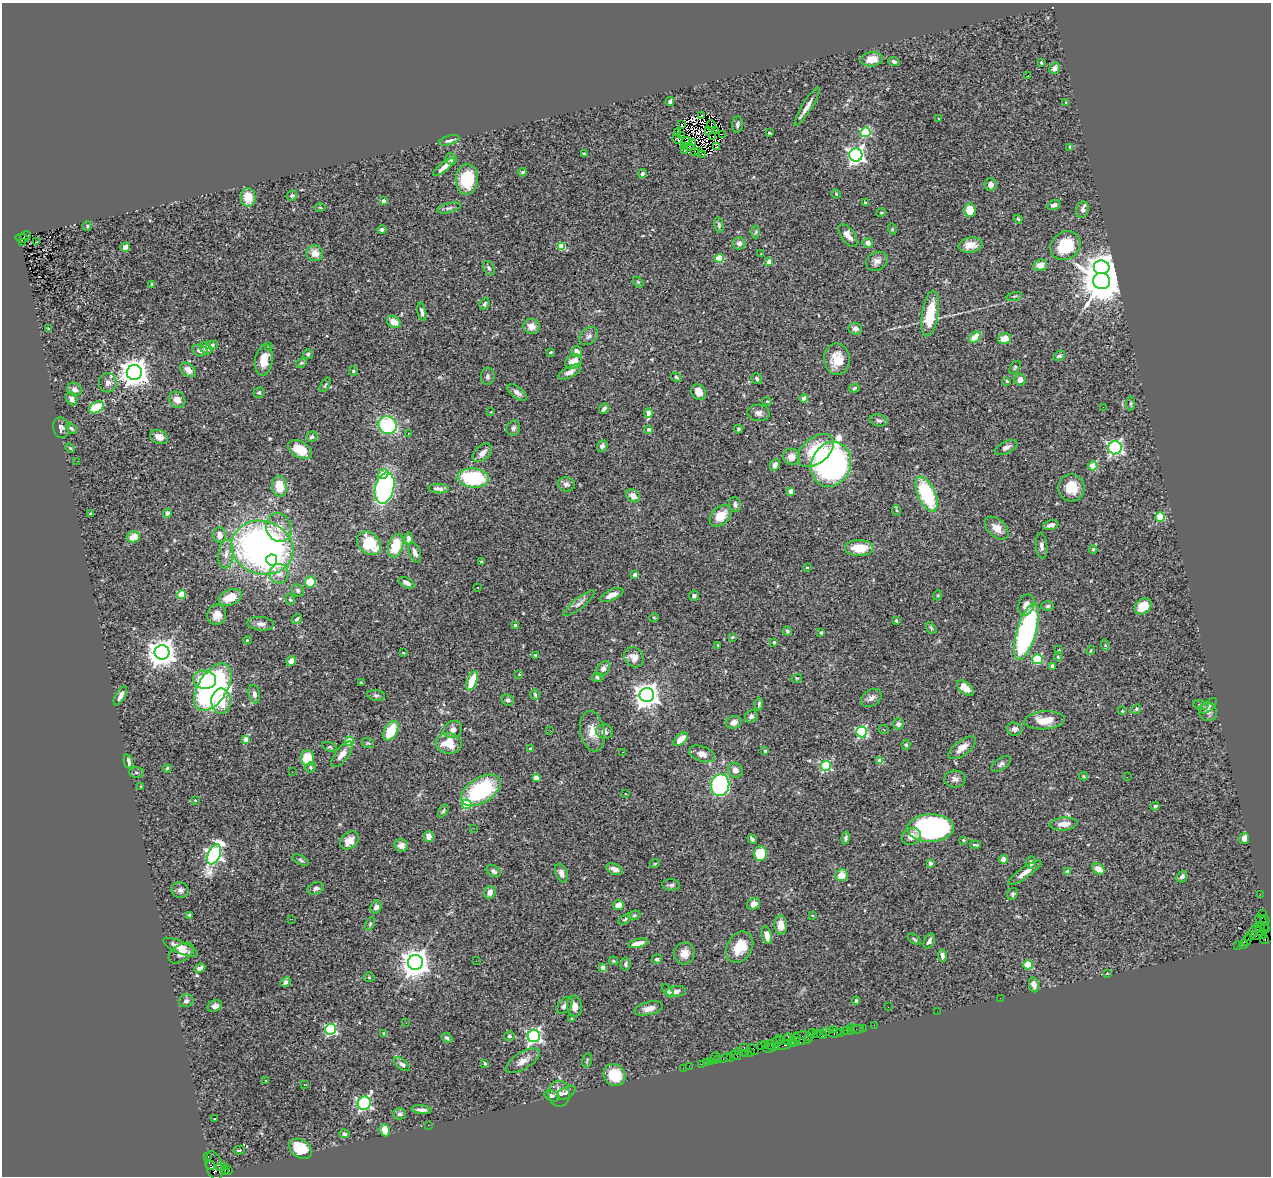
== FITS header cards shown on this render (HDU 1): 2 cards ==
NAXIS1  =                 1269
NAXIS2  =                 1174

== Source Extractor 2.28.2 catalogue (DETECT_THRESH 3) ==
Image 1269 x 1174 px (HDU 1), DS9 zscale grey, 1 PNG px = 1 image px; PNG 1273 x 1178 px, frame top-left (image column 1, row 1174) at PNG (2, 3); each listed source drawn as its Kron ellipse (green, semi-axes under 4 px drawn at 4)
Background 1.01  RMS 0.062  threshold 0.186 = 3 sigma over >= 5 px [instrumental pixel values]
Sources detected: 464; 5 with non-positive FLUX_AUTO (blend fragments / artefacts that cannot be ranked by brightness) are neither listed nor drawn; the other 459 listed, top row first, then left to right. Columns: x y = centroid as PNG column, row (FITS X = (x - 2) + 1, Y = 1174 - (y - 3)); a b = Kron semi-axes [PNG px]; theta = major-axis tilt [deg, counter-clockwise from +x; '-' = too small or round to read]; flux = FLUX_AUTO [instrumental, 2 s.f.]
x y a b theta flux
872 59 11 7 6 49
894 62 6 4 -23 10
1041 63 3 2 - 4
1055 68 6 5 - 23
1028 75 3 2 - 29
670 101 4 3 - 11
1066 102 2 2 - 3.3
807 107 22 5 58 27
702 115 3 2 - 5
939 119 3 2 - 4.3
682 124 3 2 - 3.6
737 124 8 5 85 10
711 126 5 2 - 4.5
716 130 3 2 - 7.2
709 131 4 3 - 4
678 132 3 2 - 5.6
865 132 5 5 - 310
769 133 3 2 - 3.8
722 134 2 2 - 3
681 136 3 2 - 2.4
713 137 3 2 - 7
678 139 5 3 - 5.2
449 140 10 4 16 15
686 141 5 2 - 3.4
693 143 3 2 - 4.3
685 147 3 2 - 6.2
690 147 3 2 - 3.2
716 147 3 3 - 10
1070 147 3 3 - 15
684 150 3 2 - 3.5
695 152 2 2 - 4.3
699 152 3 2 - 3.4
584 154 4 3 - 9.5
703 154 3 2 - 4.6
856 155 6 6 - 1500
451 159 6 5 - 11
444 167 13 4 39 30
523 172 4 3 - 5.8
642 174 5 4 - 7
467 179 15 11 86 160
991 185 6 6 - 23
836 194 5 4 - 3.9
292 196 5 5 - 6.2
248 198 9 7 -87 70
383 201 4 3 - 23
865 203 4 3 - 5.9
1054 205 7 4 17 14
320 207 5 3 - 4.2
449 208 12 5 14 13
1082 209 8 6 80 16
970 210 7 5 90 75
881 213 5 3 - 3.6
1018 219 4 3 - 3.9
719 225 8 4 -77 7.5
87 226 4 4 - 5.8
892 229 6 3 -73 4.1
382 230 4 4 - 10
756 232 6 4 87 6.8
848 235 13 6 -54 30
25 236 5 3 - 510
22 238 7 3 -7 210
22 242 3 2 - 320
37 242 3 2 - 7.3
739 243 6 6 - 19
868 243 5 5 - 19
970 245 12 7 9 44
561 246 4 4 - 82
1065 246 16 13 38 170
125 247 5 4 - 27
315 253 8 8 - 42
761 254 3 3 - 3
720 258 4 4 - 170
877 261 11 9 29 23
769 262 4 4 - 33
1040 265 7 5 16 32
1102 267 8 7 - 3000
489 268 8 5 -59 8.8
1101 281 8 8 - 16000
638 282 6 4 -45 5
152 284 3 3 - 4.9
1014 296 8 3 13 5.2
485 304 6 4 67 8.4
422 312 9 4 -78 13
930 314 23 8 82 160
394 322 7 5 -32 44
531 326 8 7 - 34
48 328 3 2 - 2.7
855 329 7 6 - 15
589 336 11 7 41 15
975 337 6 4 47 78
1004 338 6 5 - 52
212 345 6 4 11 6.9
269 346 4 3 - 3.5
206 348 6 5 - 31
200 351 8 5 -16 15
550 352 3 3 - 5.5
577 352 5 5 - 28
308 354 5 5 - 6.5
1059 356 6 4 27 9.4
837 359 16 13 -87 81
264 360 15 9 83 56
573 362 9 6 27 52
301 363 6 4 26 5.8
1015 367 7 3 55 5
188 370 8 6 -38 29
353 371 5 4 - 4.7
570 372 12 5 28 22
134 373 7 7 - 5400
488 376 8 7 - 11
676 377 5 4 - 5.4
757 379 6 5 - 7.9
1020 380 6 5 - 30
1007 381 4 3 - 4.8
108 383 9 9 - 21
325 385 8 3 58 5.9
854 388 5 4 - 7.1
74 389 7 6 - 21
699 392 8 6 -59 35
259 393 5 5 - 6.4
517 393 11 5 -37 15
72 399 7 5 -67 18
804 399 4 4 - 53
177 400 9 7 -45 30
767 401 5 4 - 4.5
1131 403 7 4 84 6.4
96 407 8 5 29 120
1103 407 2 2 - 6.8
604 408 6 4 50 11
491 412 3 3 - 3.1
648 413 5 4 - 48
758 413 11 8 -4 19
879 420 9 6 -14 10
388 425 9 8 - 340
61 428 10 8 -75 16
71 428 6 4 -45 6.6
513 428 8 6 61 12
648 429 4 4 - 14
738 429 4 3 - 6
408 433 3 2 - 5.3
159 437 9 7 -22 27
312 437 6 5 - 11
602 446 6 5 - 11
1006 447 12 6 26 16
70 448 5 4 - 4.7
1115 448 7 6 - 850
300 450 13 8 -30 71
816 451 21 13 40 160
482 453 11 7 43 25
791 457 8 8 - 30
77 461 2 2 - 5.4
831 464 23 19 67 1300
775 465 6 4 63 25
1093 466 4 4 - 140
383 474 5 4 - 76
473 478 15 9 -4 280
566 484 8 7 - 19
279 486 10 7 -84 83
385 488 16 9 76 780
1071 488 14 13 - 77
439 489 10 4 -4 19
791 491 4 3 - 35
927 494 19 8 -65 320
633 496 7 5 -37 30
735 505 7 6 - 11
896 510 5 3 - 5.1
167 513 4 4 - 9.7
90 514 3 2 - 4.8
721 516 12 8 43 67
1160 517 4 4 - 190
1051 525 8 5 16 18
279 528 14 12 -64 52
997 528 14 8 -42 40
220 535 8 6 -88 30
133 537 6 5 - 59
408 538 6 4 90 14
369 543 13 10 -44 170
396 546 12 7 73 120
1042 546 13 5 -84 15
262 548 31 26 -17 1900
859 548 14 8 0 89
1093 549 4 3 - 4.4
415 552 10 5 -69 19
226 554 14 7 85 28
272 560 5 5 - 450
481 562 4 3 - 4.8
807 567 3 2 - 2.7
279 574 10 9 - 32
635 575 4 4 - 36
310 582 5 5 - 95
407 583 8 5 -27 19
478 587 2 2 - 3.9
298 591 7 5 -60 8.2
182 595 4 4 - 140
612 595 12 5 24 29
938 595 5 3 - 3.7
694 596 5 5 - 9
230 597 12 7 23 74
290 600 5 4 - 5.4
579 603 19 5 38 20
1026 605 11 8 70 29
1048 606 6 5 - 8.3
1143 606 9 7 44 72
217 615 10 9 - 45
654 618 5 3 - 3.5
297 619 6 4 43 6.9
896 621 3 2 - 4.3
261 624 13 6 -6 23
516 626 4 4 - 19
931 628 7 3 -53 4.9
787 631 4 4 - 7.8
821 632 3 3 - 5.9
1026 632 29 9 73 820
732 637 4 3 - 4.7
247 640 4 3 - 4.2
774 642 4 3 - 4.4
1105 645 6 3 -73 4.3
718 646 4 3 - 2.8
1059 650 2 2 - 2.7
1091 650 5 3 - 4.1
162 652 7 7 - 5200
403 653 4 3 - 2.9
536 656 4 4 - 8.3
634 657 10 9 - 32
1058 657 5 4 - 6.4
1037 659 5 5 - 260
291 661 5 4 - 39
1052 666 4 3 - 8.1
603 669 8 6 53 20
519 674 3 3 - 4.8
597 677 5 4 - 8.6
797 678 5 3 - 3.9
205 680 11 9 -5 140
472 681 10 5 69 110
361 683 3 2 - 4.4
213 687 26 14 58 1100
965 688 10 5 -39 42
254 694 9 5 -78 16
535 694 5 4 - 4.7
376 695 9 5 -12 9.7
647 695 7 7 - 3900
120 696 10 5 61 20
871 698 11 8 33 21
508 700 6 5 - 10
221 701 12 9 -88 99
759 704 6 4 82 8.1
1201 705 8 5 -10 7.8
1209 706 10 5 40 11
1136 709 5 4 - 6.3
1122 711 4 3 - 3.8
1208 712 10 9 - 18
751 716 7 5 44 12
1045 720 20 9 3 75
734 722 7 6 - 23
898 724 5 5 - 14
1015 729 8 6 -4 16
453 730 9 8 - 18
550 730 3 2 - 5.5
884 730 5 3 - 4.1
391 731 11 6 60 110
592 731 20 12 -80 55
604 732 8 7 - 21
862 732 5 5 - 430
681 739 8 5 43 53
246 740 4 4 - 42
349 741 4 4 - 170
368 743 6 5 - 5.9
449 743 13 10 -6 97
906 745 5 4 - 6.4
330 747 8 4 -17 7.3
962 748 16 7 37 37
530 749 3 3 - 6.4
765 751 4 3 - 6.1
623 752 3 2 - 4.3
342 754 15 6 52 31
702 754 13 7 -20 26
307 758 8 7 - 140
128 761 7 4 -77 19
880 761 4 4 - 60
1001 764 11 6 35 13
826 766 5 5 - 350
310 767 5 5 - 6.1
167 768 4 3 - 4.5
735 770 7 7 - 19
136 772 7 5 0 8.1
292 772 2 2 - 5.7
1084 776 4 3 - 4.5
1127 777 2 2 - 62
536 778 4 4 - 43
955 779 10 8 -2 16
720 785 11 9 77 670
141 786 3 2 - 3
481 790 22 12 32 370
625 794 3 2 - 2.3
195 800 3 2 - 3.6
467 804 5 4 - 190
1155 806 4 3 - 6.6
443 811 7 4 59 6.9
1063 824 14 6 5 33
474 828 2 2 - 6
930 828 23 14 1 930
429 836 6 5 - 35
911 836 10 8 29 29
846 838 6 4 79 9.3
752 839 5 4 - 7.2
1244 839 6 5 - 23
349 840 10 7 39 43
963 840 3 3 - 3.7
401 845 7 6 - 29
975 845 5 2 - 5
214 854 10 6 66 1300
760 854 7 6 - 120
1003 859 4 4 - 42
301 860 9 4 -26 7.8
655 863 5 3 - 3.4
930 863 4 3 - 18
1031 863 6 5 - 14
614 869 9 5 -23 19
1098 869 6 5 - 37
494 871 7 5 -34 10
1068 872 4 4 - 25
561 873 10 6 -69 17
1025 873 20 5 35 27
841 875 6 6 - 51
1182 877 6 5 - 11
671 885 9 5 -6 11
316 888 8 5 19 12
180 890 8 8 - 14
490 892 6 5 - 24
1012 894 6 5 - 7.1
1260 894 2 2 - 35
753 904 7 5 34 26
618 905 5 5 - 37
376 907 7 5 64 20
1263 914 3 2 - 60
189 915 4 4 - 4.8
634 915 6 4 20 6
812 915 3 3 - 17
292 919 2 2 - 3.7
625 919 8 4 32 6.9
1265 920 5 3 - 150
1262 922 9 5 -58 460
370 924 7 4 65 6.4
781 925 9 6 -88 40
1260 927 6 3 60 410
1265 928 4 2 - 67
1253 932 12 4 50 890
1261 933 7 3 -54 290
767 935 9 5 -78 33
1257 935 6 3 6 300
914 939 7 3 -36 5.1
1264 939 5 2 - 45
1247 940 6 3 63 100
929 941 8 4 62 13
638 943 10 4 12 40
1244 944 4 2 - 87
1238 946 3 2 - 56
181 947 18 6 -25 42
740 947 17 12 57 89
181 953 14 8 34 37
684 953 11 10 - 39
942 955 6 4 -79 13
657 959 5 4 - 6.5
476 961 2 2 - 4.7
613 961 5 4 - 5.2
415 963 7 7 - 5400
626 964 6 5 - 8.3
1028 965 4 4 - 160
200 968 6 4 27 17
603 968 4 4 - 18
1108 974 3 2 - 7.3
369 977 5 5 - 4.8
285 982 5 4 - 15
1034 985 7 5 -79 18
668 991 7 4 -53 8.5
676 991 10 5 7 19
1000 998 2 2 - 18
186 1001 7 6 - 14
856 1001 4 3 - 5.7
564 1005 10 6 47 19
215 1006 7 5 22 20
574 1006 10 7 -84 26
888 1007 2 2 - 2.2
649 1008 14 6 14 29
937 1011 2 2 - 40
571 1019 4 3 - 4
406 1023 2 2 - 2.9
874 1025 2 2 - 36
851 1027 2 2 - 220
863 1028 2 2 - 65
331 1029 5 5 - 410
833 1029 3 2 - 100
858 1029 6 2 0 78
846 1031 3 2 - 100
850 1031 3 2 - 140
826 1032 4 3 - 370
841 1032 3 2 - 60
384 1033 4 3 - 5.1
816 1033 2 2 - 90
835 1033 6 3 20 160
822 1034 5 3 - 260
810 1035 7 3 53 150
509 1036 5 5 - 14
534 1036 6 6 - 1100
796 1037 5 3 - 240
447 1038 6 4 -43 10
803 1038 10 6 3 1100
787 1039 6 2 72 210
808 1039 4 2 - 110
780 1040 5 3 - 490
777 1041 5 2 - 260
796 1041 4 3 - 170
792 1042 5 3 - 230
765 1044 2 2 - 54
771 1045 5 2 - 180
785 1045 7 3 15 350
761 1046 2 2 - 390
744 1047 3 2 - 190
776 1047 4 2 - 55
769 1048 7 3 3 330
753 1049 6 4 -48 230
739 1052 2 2 - 91
751 1052 4 2 - 94
746 1054 3 2 - 120
736 1055 6 4 -29 290
730 1057 3 2 - 94
715 1058 6 2 74 43
725 1058 5 3 - 170
587 1060 7 5 74 6.9
719 1060 4 3 - 63
523 1061 19 8 31 35
710 1061 3 3 - 150
706 1062 2 2 - 23
485 1063 3 2 - 4.6
402 1064 9 5 -37 14
701 1064 2 2 - 53
689 1066 2 2 - 19
683 1068 2 2 - 11
614 1075 11 10 - 120
265 1081 3 3 - 9.9
305 1085 4 2 - 6.6
566 1093 10 5 29 14
559 1094 13 11 -82 36
552 1096 8 5 -18 15
364 1103 7 6 - 840
421 1110 10 4 -5 16
400 1114 6 5 - 9.5
214 1119 3 2 - 4.6
428 1125 2 2 - 2.3
385 1130 6 5 - 53
344 1134 5 4 - 10
301 1149 12 8 -34 98
239 1150 6 4 13 10
208 1156 3 3 - 83
211 1165 5 3 - 350
214 1166 15 8 -76 1600
225 1166 2 2 - 24
219 1168 4 3 - 530
229 1170 3 2 - 460
225 1171 4 3 - 37
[5 non-positive-flux detections neither listed nor drawn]